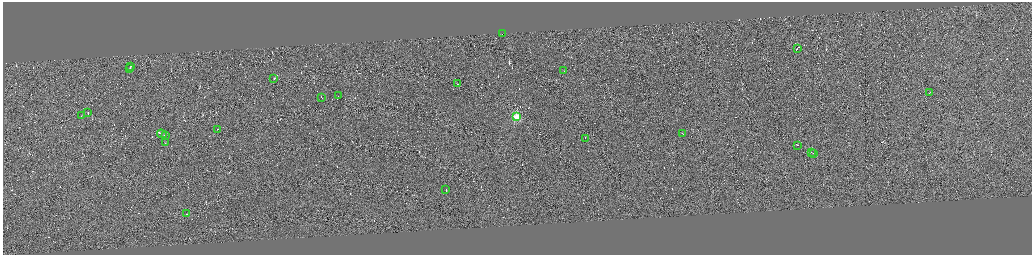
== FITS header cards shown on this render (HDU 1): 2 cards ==
NAXIS1  =                 4117
NAXIS2  =                 1012

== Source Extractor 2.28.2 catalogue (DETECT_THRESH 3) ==
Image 4117 x 1012 px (HDU 1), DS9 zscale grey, zoomed out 1/4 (1 PNG px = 4 x 4 image px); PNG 1034 x 257 px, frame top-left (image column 3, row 1011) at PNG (3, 2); each listed source drawn as its Kron ellipse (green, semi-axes under 4 px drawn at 4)
Background -0.067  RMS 3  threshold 8.91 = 3 sigma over >= 5 px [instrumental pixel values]
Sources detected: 560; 536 cannot appear on this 1/4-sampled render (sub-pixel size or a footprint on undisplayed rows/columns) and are neither listed nor drawn; the other 24 listed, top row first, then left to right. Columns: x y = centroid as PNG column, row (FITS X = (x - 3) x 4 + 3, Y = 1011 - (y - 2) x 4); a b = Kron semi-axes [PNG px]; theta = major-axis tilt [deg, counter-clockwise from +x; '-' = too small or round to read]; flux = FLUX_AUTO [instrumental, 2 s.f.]
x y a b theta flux
502 34 2 1 - 2.0e+06
797 48 2 1 - 2.4e+04
131 66 3 1 - 1.5e+04
130 68 2 1 - 6.8e+03
564 71 3 1 - 9.6e+03
274 78 2 1 - 2.7e+04
458 84 2 1 - 4.2e+03
929 93 2 1 - 8.9e+03
338 96 2 1 - 5.2e+03
321 97 2 1 - 9.2e+03
88 113 2 1 - 1.6e+04
81 116 2 1 - 5.8e+03
516 117 2 2 - 9.8e+04
217 130 2 1 - 1.3e+04
682 133 2 1 - 8.2e+03
162 134 5 1 - 2.1e+04
165 135 2 1 - 4.2e+03
585 138 2 1 - 6.4e+03
166 143 2 1 - 3.9e+03
797 145 3 1 - 1.2e+04
812 152 3 1 - 1.5e+04
813 153 2 1 - 8.3e+03
446 190 2 1 - 7.0e+03
186 214 2 1 - 1.1e+04
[536 sub-pixel or undisplayed-footprint detections neither listed nor drawn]